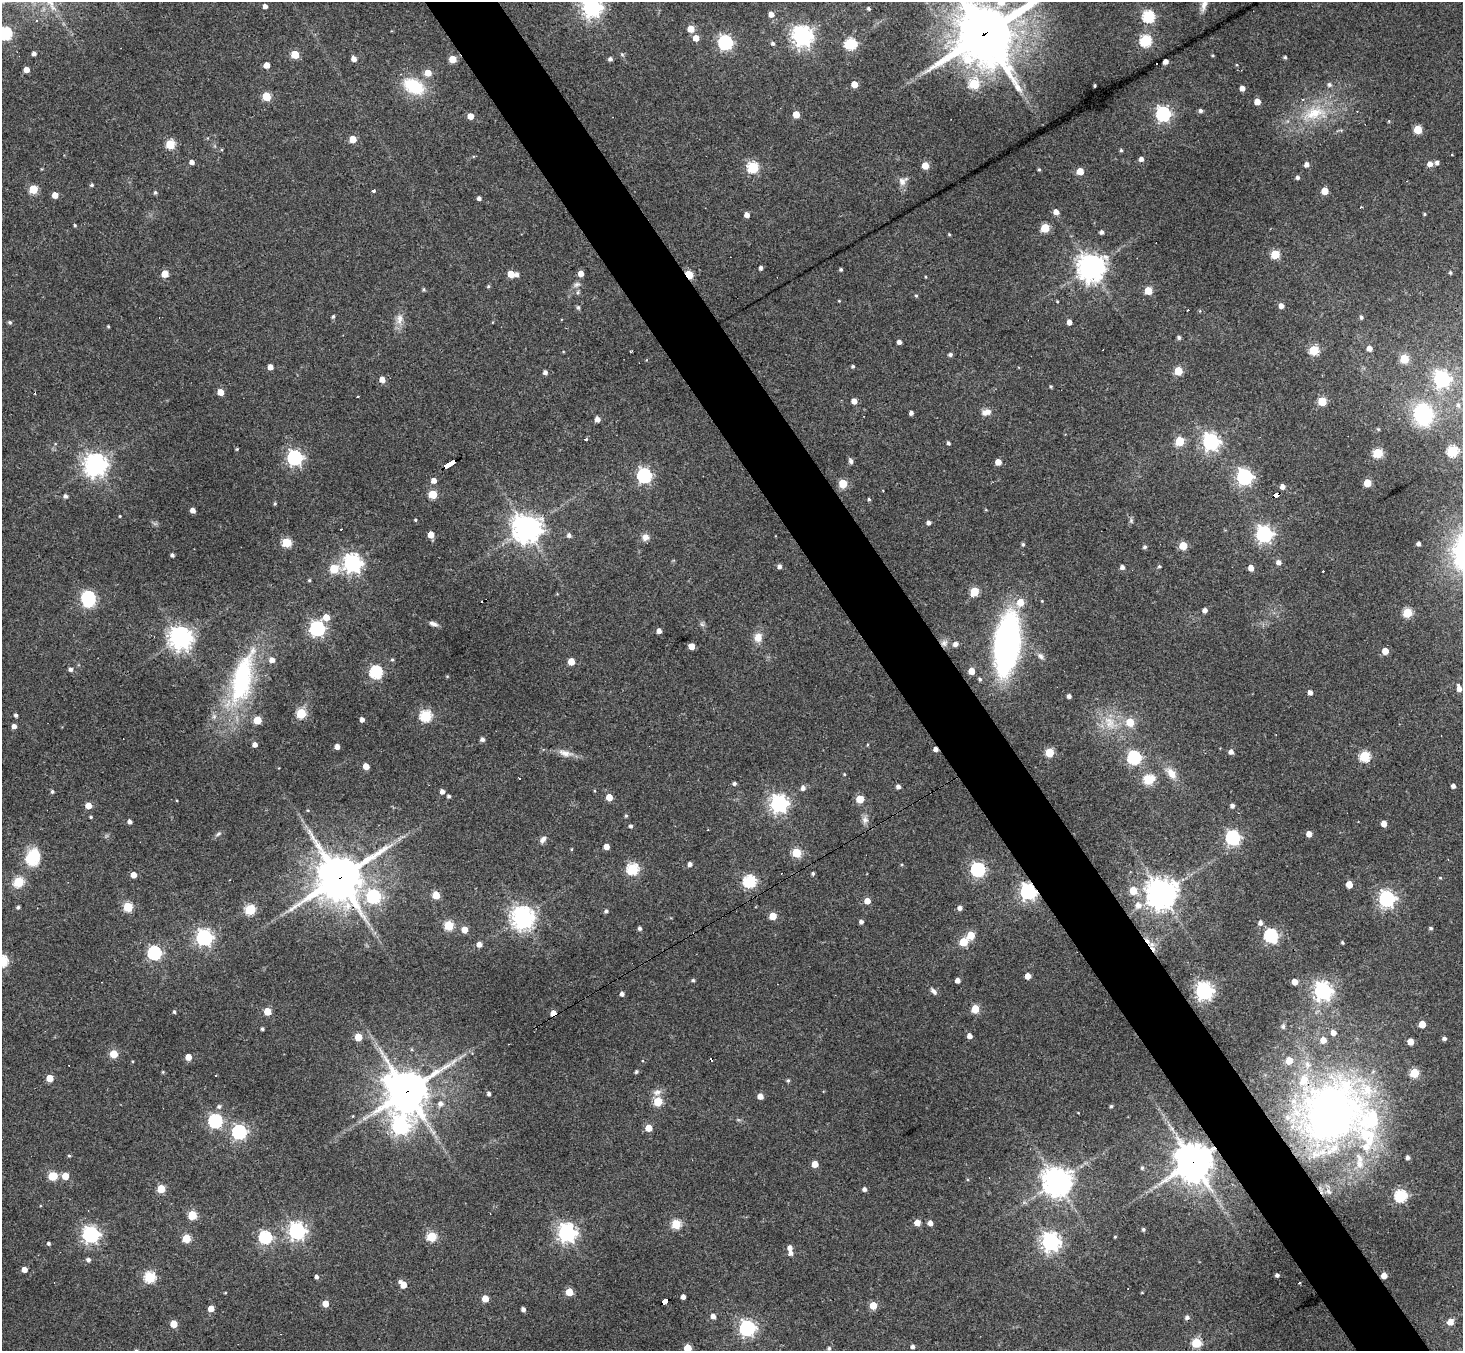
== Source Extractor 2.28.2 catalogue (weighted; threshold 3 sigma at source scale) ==
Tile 6 of 4 x 4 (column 2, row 2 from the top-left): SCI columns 1463-2923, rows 2988-4336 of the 5846 x 5838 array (HDU 1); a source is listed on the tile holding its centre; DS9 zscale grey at full resolution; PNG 1465 x 1353 px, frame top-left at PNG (2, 2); no overlay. Shown black and unused: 5% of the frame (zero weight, under 3 of 4 exposures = <1% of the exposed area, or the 3 px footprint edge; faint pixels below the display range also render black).
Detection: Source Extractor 2.28.2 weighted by HDU 2 'WHT'; one run over the whole footprint, this tile lists its part. Background 0.0765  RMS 0.0058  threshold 0.026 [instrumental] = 3 sigma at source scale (4.5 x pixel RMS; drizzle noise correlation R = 1.50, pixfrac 1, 0.05/0.05 arcsec/px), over >= 5 px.
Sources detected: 407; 1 inside a brighter object's white glare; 15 cosmic-ray / hot-pixel residue — not listed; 7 inside a brighter listed object's ellipse — not listed separately; the other 384 listed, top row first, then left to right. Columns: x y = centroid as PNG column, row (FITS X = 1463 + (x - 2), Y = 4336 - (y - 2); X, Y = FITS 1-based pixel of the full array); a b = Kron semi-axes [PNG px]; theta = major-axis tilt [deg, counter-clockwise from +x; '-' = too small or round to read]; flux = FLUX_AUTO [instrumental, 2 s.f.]
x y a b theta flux
1001 2 7 6 - 12
1204 4 19 7 78 4
265 6 4 4 - 2.3
592 8 7 7 - 330
868 8 4 3 - 0.86
771 14 5 5 - 4.4
1148 16 6 6 - 65
691 29 5 5 - 7.7
5 33 6 6 - 84
985 33 21 18 53 3900
802 36 7 7 - 360
696 38 5 5 - 6
1145 41 6 6 - 60
725 42 6 6 - 130
773 43 5 4 - 1.4
850 44 6 6 - 60
34 54 4 4 - 1.8
295 54 5 5 - 18
622 54 5 4 - 0.84
1285 57 4 4 - 0.83
354 59 5 4 - 3.5
452 59 5 5 - 11
610 59 4 4 - 1.6
1165 61 4 4 - 3.5
267 65 5 4 - 5.1
26 70 4 4 - 4.7
428 73 5 5 - 8.7
854 84 5 5 - 8.2
974 84 6 5 - 33
1329 84 6 6 - 1.4
414 86 26 16 -27 25
1095 86 3 3 - 0.73
1242 88 4 4 - 3.9
266 96 5 5 - 22
1257 102 5 4 - 6.8
1200 111 5 4 - 1.6
1314 113 33 15 19 22
796 114 5 5 - 9.4
1163 114 6 6 - 140
470 116 5 4 - 7.1
1389 121 5 3 - 0.46
1418 129 5 5 - 18
353 139 5 5 - 11
170 144 5 5 - 27
1121 150 4 3 - 0.85
1141 159 4 4 - 2.3
192 162 4 4 - 2.8
1437 162 6 5 - 1.5
1307 164 5 5 - 2.6
1430 164 5 5 - 3.8
925 166 5 5 - 9.3
752 167 5 5 - 57
1039 169 4 4 - 0.69
1080 171 5 5 - 9.4
1297 177 4 4 - 1.3
903 181 13 9 35 3.5
92 185 4 4 - 0.91
33 189 5 5 - 22
373 190 3 3 - 3.5
1325 191 5 5 - 11
155 192 4 4 - 1
55 195 5 5 - 6.8
479 198 4 4 - 1.9
1361 207 3 2 - 0.6
1056 212 5 5 - 4
1424 214 4 3 - 0.65
747 215 5 4 - 3.4
75 225 3 3 - 0.61
1045 228 5 5 - 25
1102 232 4 4 - 1.7
949 234 4 3 - 0.58
1275 254 5 5 - 26
1091 267 8 8 - 700
761 268 4 3 - 1.5
841 270 4 4 - 0.91
1450 272 4 4 - 0.85
581 273 5 5 - 4.8
165 274 5 5 - 11
511 274 5 5 - 11
516 274 5 5 - 2
689 275 5 4 - 24
925 277 4 2 - 0.44
577 284 10 6 28 2
488 286 5 4 - 0.76
424 289 5 4 - 0.8
1148 291 5 5 - 15
578 292 6 4 72 0.87
916 296 4 4 - 0.68
839 301 3 3 - 0.44
1057 301 3 3 - 0.89
1281 306 5 5 - 3.5
578 307 6 5 - 1
333 317 5 4 - 0.95
1361 317 5 4 - 1.2
399 319 16 8 80 4.6
10 322 5 4 - 1.1
1069 322 4 4 - 3.4
108 326 4 3 - 0.59
1179 337 4 4 - 1.3
899 342 4 4 - 2.2
1369 348 5 5 - 3.7
1314 350 5 5 - 32
631 351 3 2 - 0.65
950 354 5 4 - 1.4
1404 359 5 5 - 22
853 366 4 3 - 0.9
270 367 4 4 - 4.3
1178 371 5 5 - 18
545 372 4 4 - 2
1442 379 7 6 - 190
382 380 4 4 - 5.9
1051 387 4 3 - 0.66
220 392 5 4 - 6.9
358 396 3 2 - 0.7
854 401 5 4 - 4.1
1322 401 5 5 - 23
1458 405 6 6 - 1.4
987 412 12 7 16 3.7
911 413 4 4 - 1.8
1423 414 18 15 -73 50
597 419 5 5 - 3
1378 429 5 4 - 0.57
586 439 3 3 - 1.6
1180 441 5 5 - 26
1211 442 7 6 - 210
948 443 4 4 - 1.2
237 449 4 3 - 0.6
1452 451 5 5 - 48
1378 453 5 5 - 36
294 458 6 6 - 160
851 461 7 5 -66 1.5
998 462 5 5 - 6.8
449 464 12 3 30 110
96 465 8 7 - 460
644 475 6 6 - 130
1244 477 6 6 - 170
434 480 5 5 - 4
1367 483 5 5 - 14
843 484 5 5 - 23
1282 487 5 5 - 2.8
433 494 5 5 - 22
1276 495 6 4 29 57
65 496 5 4 - 1.7
869 499 4 3 - 0.85
275 503 5 4 - 0.66
193 510 4 4 - 3.5
120 516 3 3 - 0.52
415 520 4 3 - 0.66
1131 521 7 5 80 1.1
929 523 4 4 - 2
526 528 9 9 - 710
1264 534 6 6 - 200
431 535 5 4 - 7.7
569 535 5 5 - 1.8
645 537 8 8 - 3.2
286 542 5 5 - 29
1419 543 4 3 - 1.7
1023 544 5 4 - 0.94
1183 545 5 5 - 18
1145 547 5 4 - 1.2
172 555 3 3 - 1.4
1279 562 5 5 - 2.8
352 563 7 7 - 270
779 566 4 4 - 2.1
1159 566 4 4 - 0.75
1122 567 5 4 - 1.9
1251 568 5 4 - 4.7
334 569 5 5 - 22
309 580 4 3 - 0.69
974 591 5 4 - 25
88 599 9 6 -82 120
1020 602 7 6 - 9
1205 610 5 4 - 2.3
1407 613 5 5 - 28
326 617 5 5 - 8.1
433 624 11 5 -19 2.4
317 628 6 6 - 150
659 631 4 4 - 3.1
758 637 11 9 79 5.7
181 638 7 7 - 500
944 643 9 9 - 2.9
955 644 5 5 - 2.5
1007 644 46 18 84 210
691 646 5 4 - 7.4
1385 651 5 4 - 7.9
1040 656 10 7 -48 2.1
392 659 5 4 - 0.85
272 660 6 5 - 3.3
571 662 5 5 - 10
71 669 5 5 - 1.9
971 671 5 4 - 9.6
376 672 6 6 - 88
447 676 5 3 - 0.48
242 677 71 25 75 72
980 679 5 4 - 1
1459 689 5 4 - 3.7
1310 692 4 4 - 2.9
1069 696 4 4 - 1.9
301 713 5 5 - 33
16 715 4 3 - 1.4
426 716 6 5 - 59
257 720 5 5 - 17
362 720 4 4 - 2.4
1109 722 22 12 -59 12
1130 722 5 5 - 16
14 726 4 4 - 2.9
482 739 4 4 - 1.9
255 745 4 4 - 2.8
337 747 4 4 - 4
1049 752 5 5 - 23
1231 752 5 4 - 2.8
565 753 22 8 -13 4.9
1364 756 5 5 - 43
1134 758 6 6 - 97
366 766 5 4 - 7.2
1172 773 15 9 -53 6.7
844 774 4 3 - 0.56
519 778 3 2 - 0.69
1148 779 16 14 -49 8.5
734 783 4 4 - 1.3
898 786 4 4 - 2.1
1453 786 4 4 - 2.2
803 788 5 5 - 2.4
52 791 4 4 - 0.99
442 791 5 4 - 2.6
449 796 4 4 - 1.2
609 797 5 4 - 9.8
860 799 5 5 - 19
779 803 7 6 - 250
88 806 5 4 - 6.8
1232 806 5 5 - 1.9
308 810 4 3 - 0.49
626 816 5 4 - 0.9
91 817 4 4 - 0.61
865 820 9 8 - 2.5
130 822 4 4 - 2.2
1384 824 4 4 - 5.4
631 826 4 4 - 1.3
218 834 9 4 35 1.2
1309 834 4 4 - 6
1232 838 6 6 - 130
543 839 9 6 50 2.4
318 845 27 8 -56 10
606 847 4 4 - 5.1
571 849 5 3 - 0.53
796 853 5 5 - 26
34 855 24 14 89 15
690 864 4 4 - 2.2
632 869 5 5 - 66
978 870 6 6 - 120
813 873 4 3 - 1
134 875 5 4 - 4.9
339 878 16 14 34 2000
1440 878 5 3 - 0.52
749 881 6 6 - 80
18 882 5 5 - 39
1349 884 5 4 - 9.2
1133 890 5 5 - 16
1028 891 6 6 - 190
1161 893 10 10 - 750
436 895 5 5 - 16
373 897 6 6 - 83
1387 899 6 6 - 200
867 901 4 4 - 6.6
1138 905 9 8 - 3.9
18 907 4 4 - 1
128 907 5 5 - 33
960 908 5 4 - 2.5
250 910 5 5 - 44
606 911 4 4 - 1.3
773 916 5 5 - 13
523 917 7 7 - 480
861 922 4 4 - 1.7
1260 923 6 5 - 2.2
449 925 5 5 - 34
640 928 4 4 - 1.4
1431 928 4 4 - 1
464 930 5 4 - 8.4
971 935 5 5 - 17
1271 936 7 6 - 100
204 938 6 6 - 190
963 942 5 5 - 23
1342 942 4 3 - 0.77
479 944 5 4 - 3.8
1151 944 10 8 -8 3.9
154 953 6 6 - 100
1027 976 4 4 - 6.2
693 980 4 4 - 0.79
957 980 4 4 - 2.8
1295 982 4 4 - 5.8
934 991 10 5 -46 1.9
1204 991 7 6 - 230
1322 991 7 7 - 250
622 994 4 4 - 2
975 1009 5 5 - 19
267 1011 5 5 - 13
174 1012 4 4 - 1
553 1013 5 4 - 7.3
1422 1024 5 5 - 9.9
1283 1026 6 5 - 1.1
262 1029 3 3 - 1.1
1333 1033 5 5 - 3.9
969 1036 4 4 - 3.3
358 1037 5 5 - 17
1444 1038 4 4 - 1.6
1323 1040 5 5 - 5.6
1410 1042 5 4 - 6.7
114 1054 5 5 - 19
188 1057 5 4 - 6.5
1289 1061 5 5 - 8.9
163 1072 4 4 - 0.56
636 1072 5 4 - 0.97
1414 1073 5 5 - 28
50 1078 5 5 - 11
387 1079 14 10 68 27
788 1080 5 4 - 0.85
407 1091 15 13 40 1400
657 1092 11 9 12 3.2
489 1094 4 4 - 1.6
760 1096 5 4 - 5.1
658 1101 5 5 - 26
440 1104 7 6 - 2.6
219 1106 6 6 - 1.4
1111 1106 3 3 - 0.96
1331 1113 74 64 45 310
353 1116 4 3 - 0.4
215 1121 6 6 - 100
400 1126 9 8 - 190
649 1128 5 5 - 9.2
239 1132 6 6 - 130
69 1156 4 3 - 0.68
1408 1158 4 3 - 1.6
1193 1162 12 11 - 1400
815 1164 5 4 - 8.1
1142 1168 5 4 - 0.96
53 1176 6 5 - 24
65 1176 5 5 - 10
1057 1182 9 9 - 680
161 1189 5 5 - 21
864 1189 4 4 - 1.9
1328 1191 9 7 -55 2.8
1400 1196 6 6 - 78
192 1215 5 5 - 28
917 1222 4 4 - 6.6
930 1223 4 4 - 3.6
676 1224 5 5 - 31
1143 1229 4 4 - 1
297 1231 7 6 - 220
567 1233 7 6 - 280
91 1235 6 6 - 200
431 1236 5 5 - 34
265 1237 6 6 - 85
1115 1237 3 3 - 0.54
186 1238 5 5 - 23
1050 1242 7 7 - 270
48 1243 4 3 - 1.1
790 1248 5 5 - 3.1
791 1253 5 5 - 2
88 1260 5 5 - 1.6
24 1269 4 4 - 4.5
1277 1275 4 4 - 1.6
1384 1276 4 4 - 5.4
150 1277 5 5 - 58
316 1277 4 4 - 1.7
1299 1283 3 2 - 0.53
403 1284 6 4 -47 8.6
569 1292 5 5 - 15
225 1293 4 3 - 0.42
683 1297 4 4 - 2.9
485 1298 5 4 - 8.8
665 1301 7 4 26 71
325 1304 5 4 - 8.1
873 1305 5 5 - 14
211 1308 4 4 - 6.5
523 1309 4 4 - 2.1
713 1316 5 4 - 3.1
1187 1318 5 5 - 1.8
1450 1322 5 5 - 6.8
174 1324 5 5 - 11
747 1328 6 6 - 180
1196 1343 6 5 - 25
913 1347 4 4 - 1.9
687 1348 5 5 - 18
829 1348 5 4 - 0.99
Overlapping masked pixels (flux is a lower limit): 14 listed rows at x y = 985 33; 689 275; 449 464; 1276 495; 944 643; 339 878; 1028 891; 1151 944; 553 1013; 407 1091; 1331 1113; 1193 1162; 1384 1276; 665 1301
Isophote crosses this tile's border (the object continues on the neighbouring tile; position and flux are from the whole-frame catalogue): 6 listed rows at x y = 1001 2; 1204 4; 592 8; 5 33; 985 33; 687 1348